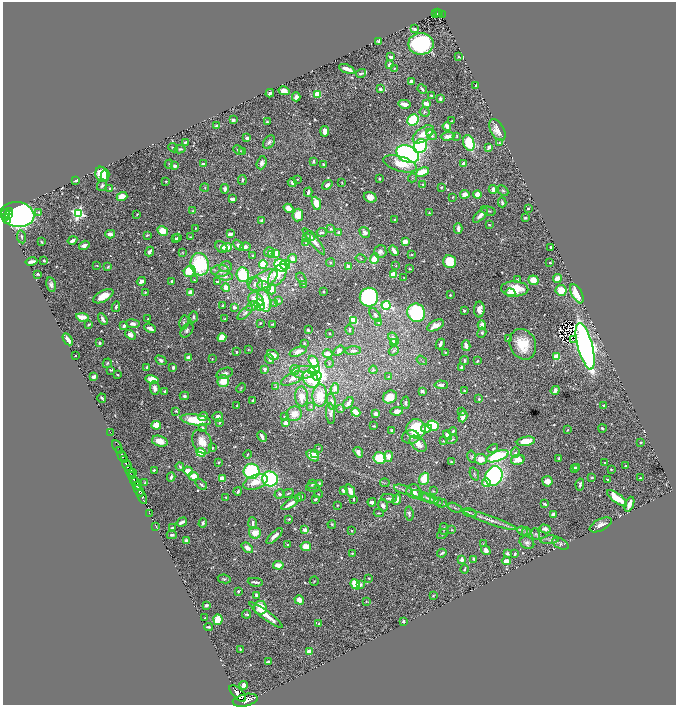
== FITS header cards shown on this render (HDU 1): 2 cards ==
NAXIS1  =                 1347
NAXIS2  =                 1405

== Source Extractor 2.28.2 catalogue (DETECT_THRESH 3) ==
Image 1347 x 1405 px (HDU 1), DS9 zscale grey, zoomed out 1/2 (1 PNG px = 2 x 2 image px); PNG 678 x 707 px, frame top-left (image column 2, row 1405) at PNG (3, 2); each listed source drawn as its Kron ellipse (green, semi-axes under 4 px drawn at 4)
Background 1.2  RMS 0.015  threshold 0.0446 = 3 sigma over >= 5 px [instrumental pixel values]
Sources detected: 749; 32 cannot appear on this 1/2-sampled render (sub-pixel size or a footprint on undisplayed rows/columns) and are neither listed nor drawn; of the other 717, the 500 brightest by FLUX_AUTO listed and drawn (217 fainter detections omitted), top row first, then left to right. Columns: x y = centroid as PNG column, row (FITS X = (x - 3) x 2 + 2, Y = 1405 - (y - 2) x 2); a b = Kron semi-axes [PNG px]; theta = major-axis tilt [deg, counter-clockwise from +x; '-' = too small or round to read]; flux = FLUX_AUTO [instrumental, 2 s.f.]
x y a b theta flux
438 13 2 2 - 120
440 13 3 2 - 130
435 14 2 1 - 13
442 15 4 2 - 120
414 29 4 2 - 8.3
379 41 4 3 - 7.3
421 44 12 11 - 440
391 57 3 2 - 12
458 57 3 2 - 2.4
390 65 4 3 - 9.5
394 68 3 2 - 2.6
347 69 8 3 -22 24
361 73 5 3 - 7.2
411 82 4 3 - 13
476 85 2 2 - 2.7
380 89 3 3 - 8.9
422 89 5 2 - 5.7
284 91 6 4 -11 22
270 93 4 2 - 7.2
317 94 4 3 - 62
431 96 3 2 - 4.4
296 97 4 4 - 12
440 99 3 2 - 7.8
404 104 6 3 -13 22
426 104 4 3 - 31
425 112 5 5 - 3.9
233 120 3 3 - 6.2
413 120 6 5 - 190
267 121 2 2 - 3.8
452 121 2 2 - 2.2
216 126 3 3 - 6.6
447 126 4 3 - 25
497 130 12 6 -61 33
325 131 5 3 - 22
430 132 4 3 - 8.2
423 134 12 6 38 40
431 135 5 4 - 11
448 136 7 4 4 15
457 136 3 2 - 2.3
247 138 3 2 - 12
185 142 2 2 - 4.2
269 142 7 5 55 9.6
469 143 8 5 -69 140
499 143 2 2 - 2.5
420 146 7 6 - 360
489 147 4 2 - 15
173 148 5 2 - 4.9
180 149 5 3 - 4.6
239 150 6 3 -27 4.7
243 151 4 3 - 4.8
408 154 12 8 -25 1000
313 161 4 3 - 5.8
262 163 7 4 71 14
463 163 4 3 - 11
169 164 4 3 - 3.3
203 164 2 2 - 14
323 164 3 3 - 5.6
400 164 17 7 -17 66
175 166 4 3 - 11
422 172 7 4 22 82
102 174 8 6 -70 76
105 175 6 4 78 33
412 178 4 3 - 2.8
297 179 3 3 - 2.5
379 179 3 3 - 4
76 180 4 2 - 7.3
242 180 5 2 - 6.3
166 181 2 2 - 3.9
292 183 4 4 - 6.1
342 183 2 2 - 2.3
422 184 3 3 - 2.3
102 185 6 4 60 6
327 185 5 4 - 11
441 187 2 2 - 4.1
110 188 3 2 - 2.3
205 188 4 3 - 2.7
225 189 5 3 - 11
493 190 4 3 - 15
503 191 6 4 -44 4.5
308 192 5 2 - 12
465 194 5 4 - 27
477 195 4 4 - 35
122 197 5 4 - 51
370 197 6 5 - 18
453 197 3 2 - 2.7
233 199 4 2 - 21
502 202 5 3 - 6.4
316 203 7 4 -67 52
289 208 5 4 - 20
528 209 2 2 - 3.7
193 211 4 4 - 3.2
488 211 7 2 -15 3.6
9 212 3 2 - 460
39 212 4 3 - 3
78 213 4 4 - 550
429 213 2 2 - 2.2
5 214 5 2 - 1400
9 214 2 1 - 260
17 214 17 12 -9 3000
137 214 3 2 - 3
298 215 6 5 - 40
480 215 9 4 44 18
6 217 2 2 - 250
525 218 4 3 - 3.6
395 219 2 2 - 2.8
7 220 4 2 - 410
262 221 3 3 - 14
489 225 3 3 - 3.4
195 228 2 2 - 2.8
458 228 5 2 - 13
331 229 4 3 - 4.5
163 231 6 4 -28 48
321 232 5 3 - 8.1
339 232 3 3 - 7.3
365 232 6 4 -59 15
110 234 5 3 - 21
230 234 4 3 - 16
147 235 4 2 - 3.8
310 236 5 3 - 4.4
21 237 7 2 -82 4.1
190 237 2 2 - 2.3
176 238 2 2 - 2.9
178 238 3 2 - 5.1
306 238 4 3 - 14
72 240 5 3 - 12
314 241 17 4 -50 25
42 242 3 2 - 4
405 242 4 3 - 32
306 243 4 3 - 2.9
84 245 5 4 - 16
238 245 6 3 -49 12
221 247 7 5 -42 12
227 247 5 4 - 30
245 247 5 4 - 13
551 247 3 2 - 5.8
394 250 5 3 - 20
150 252 5 3 - 18
182 252 4 3 - 2.5
269 252 5 4 - 7.7
380 252 6 6 - 14
276 253 3 3 - 31
271 255 4 3 - 3.6
412 255 2 2 - 5.6
253 256 3 3 - 2.5
361 258 5 3 - 3
293 259 4 4 - 29
375 259 5 3 - 91
44 261 2 2 - 5.5
31 262 6 2 12 20
450 262 6 6 - 100
550 262 3 2 - 4.2
331 263 4 3 - 3.2
200 264 11 9 -75 260
263 264 4 4 - 110
281 265 7 5 -36 250
285 265 5 5 - 120
97 266 2 2 - 3.5
348 266 3 3 - 8.9
396 266 4 3 - 2.4
108 267 4 2 - 3.1
226 267 6 5 - 9.3
410 269 3 2 - 2.5
190 271 6 5 - 75
220 271 9 6 -1 19
38 274 3 2 - 4.4
394 274 4 3 - 80
243 275 7 6 - 140
277 275 12 7 55 68
224 276 8 4 -8 16
404 278 2 2 - 4.9
302 279 7 3 -57 4.1
517 279 3 3 - 3.3
557 279 4 4 - 27
194 280 3 2 - 2.4
263 280 16 8 32 61
533 280 5 4 - 37
141 281 5 3 - 12
172 282 4 2 - 6
217 282 4 3 - 4
255 284 8 7 - 13
304 284 2 2 - 7.1
51 285 7 4 -77 9.5
264 286 7 5 -12 16
226 288 4 4 - 28
272 289 5 4 - 38
515 289 13 7 -2 77
561 290 5 5 - 52
145 292 2 2 - 2.8
324 292 2 2 - 3.7
190 293 3 3 - 43
510 293 5 4 - 51
577 294 10 5 -62 78
450 295 3 2 - 5.4
103 296 11 5 29 48
369 297 9 9 - 440
256 299 8 6 -38 39
264 300 11 6 -73 88
279 301 3 3 - 3.4
275 303 2 2 - 9.8
260 305 6 5 - 100
386 305 4 3 - 280
223 306 3 2 - 9.1
252 306 6 4 32 8
116 307 5 2 - 6.3
234 307 4 3 - 7.5
479 309 8 5 -90 21
464 311 2 2 - 5.4
245 313 9 4 42 8.6
416 313 9 8 - 300
375 315 8 4 -52 7.5
82 317 6 3 -8 37
193 317 5 3 - 5.5
103 319 6 3 -59 13
148 319 2 2 - 2.4
225 319 2 2 - 3.6
354 320 4 3 - 48
184 322 7 4 80 6.7
378 322 4 3 - 3.8
260 323 2 2 - 2.9
89 324 3 2 - 4.6
133 324 7 4 -7 13
273 324 2 2 - 2.5
435 325 9 5 25 30
482 325 4 4 - 20
124 326 4 3 - 10
150 328 6 3 -25 16
187 330 8 5 51 7.9
308 330 3 2 - 4.3
349 330 5 3 - 5.8
482 333 5 4 - 5.9
329 334 2 2 - 2.4
130 335 6 4 -34 15
222 338 4 4 - 53
508 338 4 2 - 3.7
68 339 6 3 -57 27
393 339 7 3 -58 18
573 339 2 1 - 2.3
393 342 2 2 - 25
99 343 4 3 - 6.5
304 343 2 2 - 3.6
440 344 5 2 - 9.2
523 344 16 13 -66 79
466 346 5 3 - 18
585 346 24 7 -75 2400
248 350 4 2 - 2.2
298 351 9 4 21 20
339 351 6 4 35 9.8
353 351 8 4 3 8.5
394 351 5 3 - 4.8
237 352 2 2 - 9.2
445 352 4 3 - 2.4
327 354 5 4 - 30
273 355 6 4 -33 26
76 356 2 2 - 3
188 357 3 3 - 17
556 357 4 4 - 49
212 359 2 2 - 2.2
270 359 5 3 - 11
161 360 6 4 -30 8
422 360 6 1 -36 2.3
464 360 4 3 - 4.2
477 361 3 2 - 3
314 362 6 4 -58 66
107 363 5 3 - 3.2
329 363 4 3 - 3.4
147 367 4 3 - 11
173 367 3 2 - 7.8
461 367 4 3 - 5.2
265 369 4 3 - 9.4
111 370 4 2 - 4
295 370 5 4 - 13
314 370 6 4 10 40
373 370 4 3 - 3.4
304 372 12 6 1 32
225 373 8 5 19 15
118 375 2 2 - 3.1
317 376 5 5 - 940
94 377 4 3 - 17
388 377 4 3 - 2.4
293 378 12 5 25 20
152 379 7 4 -12 48
311 379 9 7 -42 63
223 381 6 6 - 54
441 385 7 3 -3 11
276 387 4 3 - 2.6
155 388 7 5 -85 12
241 388 5 2 - 2.7
335 389 5 4 - 15
555 390 5 3 - 13
164 391 2 2 - 2.7
422 391 3 2 - 13
464 391 2 2 - 3.9
320 395 11 7 88 64
184 396 4 4 - 7.8
302 396 10 6 -87 41
390 397 7 6 - 49
102 398 4 2 - 5.1
479 399 3 2 - 2.5
253 401 3 3 - 6.4
331 402 8 4 -77 14
348 403 6 3 57 14
406 403 6 4 -89 6.5
237 406 3 2 - 2.6
604 406 3 2 - 11
311 407 4 3 - 2.6
341 409 3 2 - 2.3
176 411 3 2 - 2.8
397 411 6 4 10 16
356 412 5 3 - 38
462 412 4 3 - 2.7
294 414 8 7 - 41
330 414 10 4 -85 11
376 414 3 3 - 29
284 416 3 3 - 2.3
463 416 6 4 73 14
203 417 5 3 - 13
218 417 5 5 - 13
196 420 15 5 -8 110
220 422 3 3 - 4.5
286 423 4 4 - 16
156 425 4 4 - 50
433 425 6 5 - 140
374 426 3 2 - 4.3
202 427 4 4 - 4.8
426 428 5 4 - 26
602 428 4 3 - 5.8
416 429 10 9 - 150
391 430 4 3 - 4.6
567 430 3 2 - 2.7
453 431 4 3 - 6.3
110 433 2 1 - 15
447 435 5 3 - 22
262 436 6 2 -65 13
411 437 9 6 8 16
452 439 6 3 33 3.5
160 441 8 5 -18 34
443 441 2 2 - 3.3
526 441 9 4 9 58
202 442 13 9 -66 37
641 443 2 2 - 4.5
418 444 10 6 -42 32
117 446 7 2 -62 250
212 448 2 2 - 6.8
318 448 3 3 - 2.5
493 449 5 4 - 5.1
120 451 2 2 - 340
201 452 5 3 - 95
358 452 5 4 - 12
515 453 5 4 - 5.7
247 454 4 2 - 2.7
315 454 3 3 - 16
122 456 5 2 - 1600
313 456 7 5 -37 48
388 456 5 4 - 21
497 456 12 5 19 230
472 457 6 4 -76 5.2
380 458 6 6 - 100
559 458 3 3 - 5.6
481 459 6 5 - 34
124 460 3 2 - 750
518 460 7 5 14 37
219 462 3 3 - 4
451 462 4 2 - 3.7
604 463 4 2 - 3
127 465 6 2 -61 2700
626 466 2 2 - 2.7
180 467 4 3 - 4.7
577 467 3 2 - 4.5
574 468 4 3 - 6.6
611 469 2 2 - 3.3
154 470 3 2 - 3.4
130 471 6 3 -54 1200
188 471 5 4 - 46
251 471 8 7 - 300
133 473 2 1 - 190
474 474 7 3 -69 3.9
131 475 3 2 - 460
194 476 5 4 - 40
494 476 10 8 68 610
171 477 4 2 - 7.9
592 478 3 3 - 4.7
640 478 3 2 - 5.1
222 479 3 3 - 44
270 479 8 7 - 470
424 479 6 5 - 64
134 480 3 2 - 790
608 480 4 2 - 4.4
547 481 5 5 - 23
135 482 3 2 - 260
256 482 13 7 22 42
145 483 3 2 - 4.1
319 483 4 3 - 3.3
385 483 5 2 - 2.4
486 483 4 4 - 33
201 484 6 3 -39 6.9
312 484 5 3 - 3.1
580 484 6 3 80 8.9
137 485 3 2 - 390
313 487 7 3 -8 4.5
403 490 10 2 -17 5.7
139 491 6 2 -58 1800
238 491 4 2 - 5.8
343 491 4 3 - 9.9
350 491 7 3 -67 27
414 491 7 7 - 34
433 491 4 3 - 3.6
288 493 5 2 - 3.3
279 494 5 4 - 7.2
318 494 4 3 - 2.6
301 496 3 3 - 3.6
421 496 10 3 -24 7.4
142 497 7 2 -66 2400
226 497 4 3 - 3
298 498 3 2 - 2.9
389 498 8 3 -6 6.4
427 498 8 3 -27 6.8
617 498 12 4 -37 66
315 499 4 2 - 4.5
354 499 4 2 - 3.8
430 499 9 4 -24 8.7
397 500 5 3 - 19
372 502 4 3 - 16
438 502 4 3 - 2.5
442 503 5 2 - 3
290 504 10 2 34 27
545 504 3 2 - 6
629 504 8 3 68 32
337 505 2 2 - 3.1
383 505 6 4 -75 11
455 508 7 2 -26 4.8
149 513 2 1 - 34
379 513 5 3 - 3.4
470 513 7 3 -17 5.2
409 514 7 3 -83 6.3
554 515 4 3 - 20
289 519 4 3 - 4.7
490 520 28 4 -19 25
182 522 5 2 - 17
203 523 5 3 - 11
253 523 6 3 -87 8
332 524 4 4 - 4.2
601 525 12 5 27 18
156 526 4 1 - 2.3
172 528 2 2 - 5.2
444 529 6 2 82 3.1
545 529 6 4 -15 8.8
305 530 3 3 - 30
452 530 3 2 - 2.5
352 531 2 2 - 4.7
522 531 5 4 - 4.7
526 532 5 3 - 3
255 533 6 5 - 41
442 534 6 3 39 3.4
536 534 6 4 -79 4.5
172 535 5 3 - 6.6
274 536 10 3 45 15
550 540 9 4 6 8.9
187 541 4 3 - 18
527 543 7 6 - 10
483 544 4 3 - 2.4
560 544 9 5 -26 6.8
287 545 2 2 - 3.6
306 546 5 4 - 33
247 548 6 4 -39 15
486 550 5 4 - 15
352 553 3 2 - 3.1
442 553 5 2 - 7.2
507 553 4 3 - 5.9
515 554 3 2 - 4.4
474 559 4 2 - 4.9
462 560 4 3 - 17
506 561 4 4 - 15
278 565 5 3 - 29
465 569 4 2 - 3.9
369 578 3 2 - 3.7
224 579 6 3 -11 4.3
314 581 5 2 - 2.3
255 582 7 3 -9 7.8
355 584 5 4 - 77
360 585 3 3 - 15
238 591 2 2 - 14
256 595 4 3 - 5.3
433 596 2 2 - 2.4
299 600 5 3 - 34
366 602 4 3 - 2.5
206 605 3 2 - 6.8
260 608 7 6 - 74
247 614 4 2 - 6.5
266 615 20 4 -37 44
205 618 2 2 - 3.4
218 620 5 4 - 71
403 622 3 2 - 7.6
318 624 3 2 - 3.1
209 627 4 2 - 6.5
240 649 2 2 - 3.8
309 652 4 3 - 39
268 662 4 3 - 6.1
244 685 4 4 - 15
238 693 10 5 -45 6900
245 700 12 6 12 8700
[217 fainter detections neither listed nor drawn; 32 sub-pixel or undisplayed-footprint detections neither listed nor drawn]